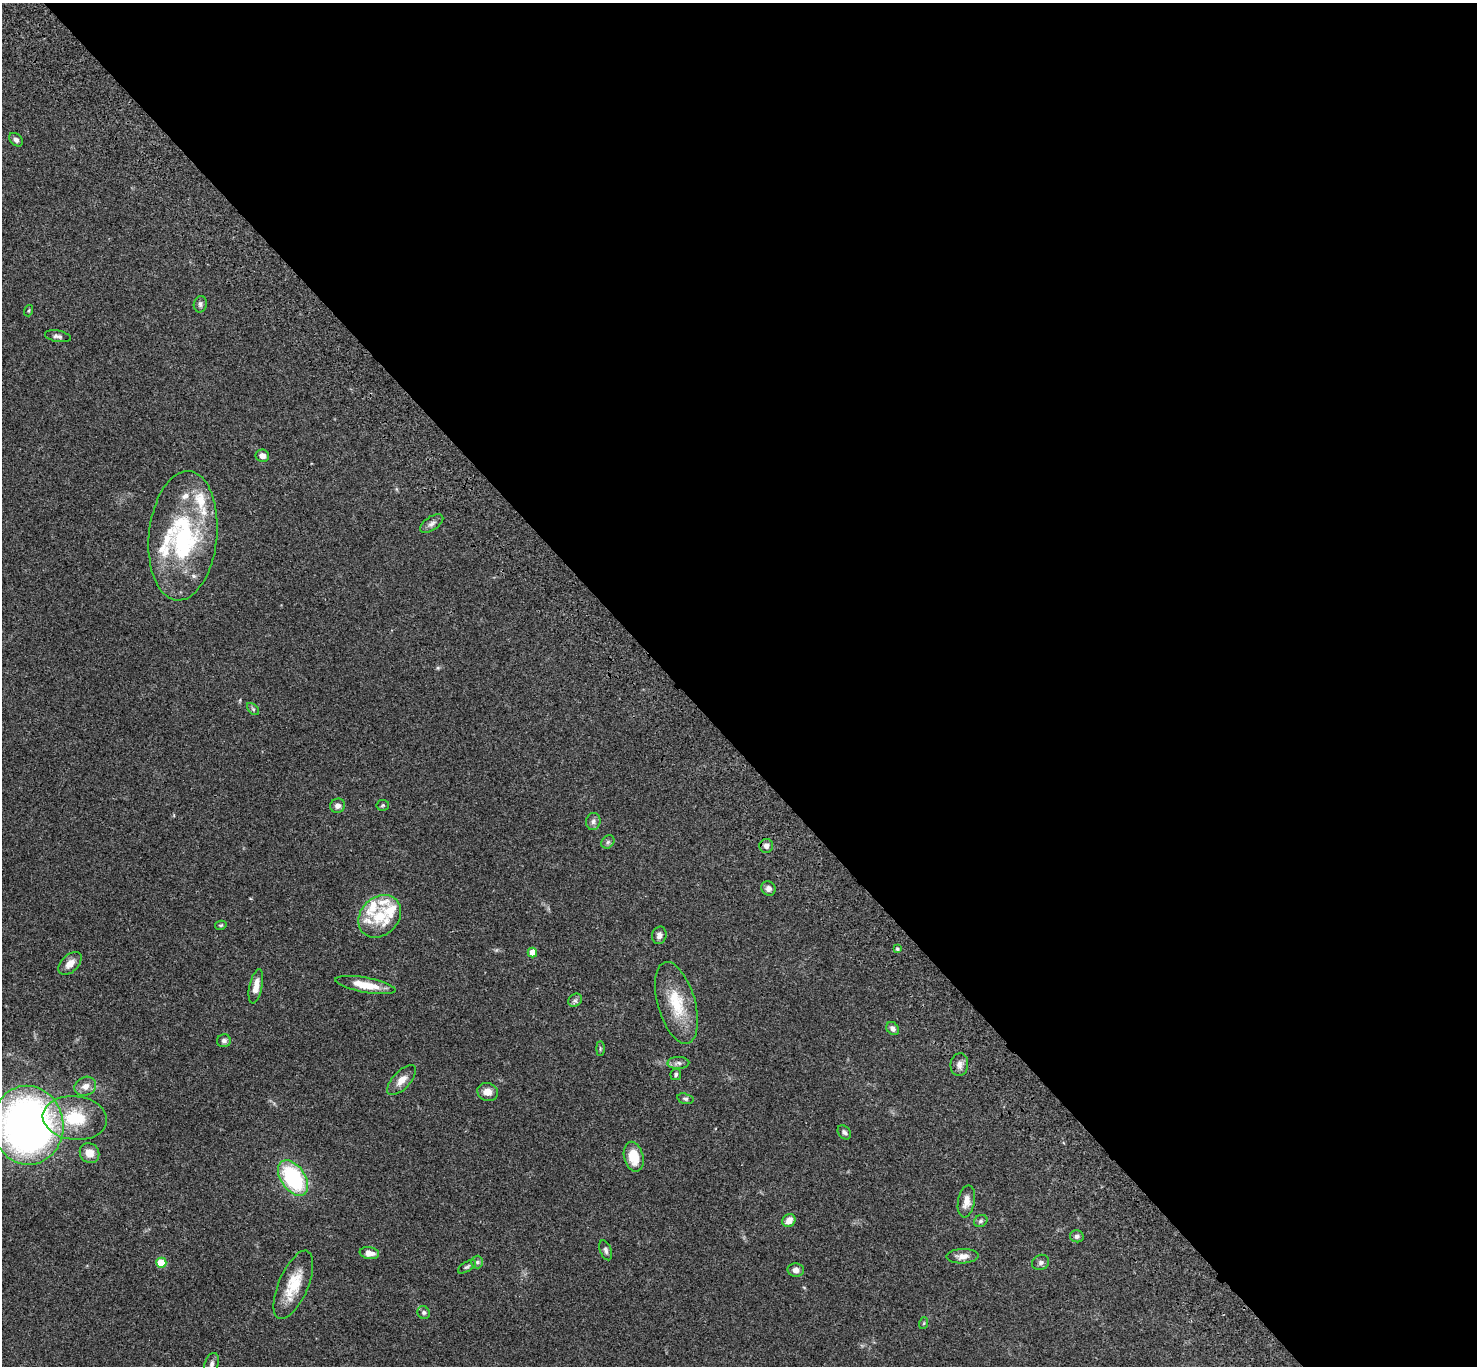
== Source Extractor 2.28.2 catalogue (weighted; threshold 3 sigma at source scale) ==
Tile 8 of 4 x 4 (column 4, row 2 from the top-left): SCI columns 4526-6000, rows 2971-4334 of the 6104 x 6081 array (HDU 1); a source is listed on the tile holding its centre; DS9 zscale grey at full resolution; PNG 1479 x 1368 px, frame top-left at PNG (2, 3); each listed source drawn as its Kron ellipse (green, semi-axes under 4 px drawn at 4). Shown black and unused: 54% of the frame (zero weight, under 3 of 4 exposures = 6% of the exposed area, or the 3 px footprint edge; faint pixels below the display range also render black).
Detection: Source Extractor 2.28.2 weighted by HDU 2 'WHT'; one run over the whole footprint, this tile lists its part. Background 0.0494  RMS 0.0056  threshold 0.0251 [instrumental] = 3 sigma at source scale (4.5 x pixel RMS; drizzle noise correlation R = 1.50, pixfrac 1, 0.05/0.05 arcsec/px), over >= 5 px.
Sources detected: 68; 1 inside a brighter object's white glare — neither listed nor drawn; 11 inside a brighter listed object's ellipse — not listed separately; the other 56 listed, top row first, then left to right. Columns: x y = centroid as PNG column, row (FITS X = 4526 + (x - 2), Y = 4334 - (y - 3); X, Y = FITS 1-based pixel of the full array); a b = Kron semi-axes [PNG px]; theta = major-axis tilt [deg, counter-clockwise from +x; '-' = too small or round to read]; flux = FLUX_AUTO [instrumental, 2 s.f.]
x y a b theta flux
16 140 8 5 -42 1.7
200 304 8 6 78 1.5
29 311 6 4 71 0.61
58 336 13 5 -10 1.8
262 456 7 6 - 2.9
432 523 13 7 34 2.1
183 536 65 34 84 67
253 709 7 4 -45 0.83
383 805 6 5 - 0.79
338 806 7 7 - 2.2
593 821 8 7 - 1.9
608 842 7 6 - 1.2
766 846 7 7 - 2.3
768 888 7 7 - 2.1
380 916 23 19 44 15
221 925 6 4 13 0.67
659 935 9 7 75 2.4
897 949 4 3 - 0.72
532 953 5 4 - 6.5
70 963 14 8 45 4.6
365 985 30 7 -10 11
256 986 17 6 78 5.8
575 1000 7 6 - 1.3
676 1003 42 18 -74 20
893 1028 7 5 -50 2
224 1041 7 6 - 1.6
600 1048 7 3 90 0.73
678 1063 11 6 1 1.8
959 1065 11 9 81 2.7
676 1074 6 5 - 0.96
402 1080 19 9 47 4.7
85 1086 11 9 26 3.9
488 1092 10 9 - 4.5
685 1099 8 5 -16 1.2
75 1118 32 22 -6 25
28 1125 39 35 -83 270
844 1132 8 6 -52 1.3
89 1153 10 9 - 5.2
634 1157 15 9 -76 12
293 1178 20 12 -56 49
966 1201 16 8 79 4.6
789 1220 7 6 - 3.7
981 1221 7 6 - 1.2
1077 1236 7 6 - 1.4
606 1250 10 5 -69 1.6
369 1253 10 6 -9 3.9
963 1256 16 7 3 3.7
477 1262 6 6 - 1.1
1041 1262 9 7 26 1.6
161 1263 5 5 - 15
467 1267 10 4 33 1.2
796 1270 8 6 -3 2.7
293 1285 37 15 67 16
424 1313 6 6 - 1.2
924 1323 6 3 71 0.61
212 1364 11 7 71 2
Isophote crosses this tile's border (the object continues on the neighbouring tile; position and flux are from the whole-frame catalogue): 1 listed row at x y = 28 1125